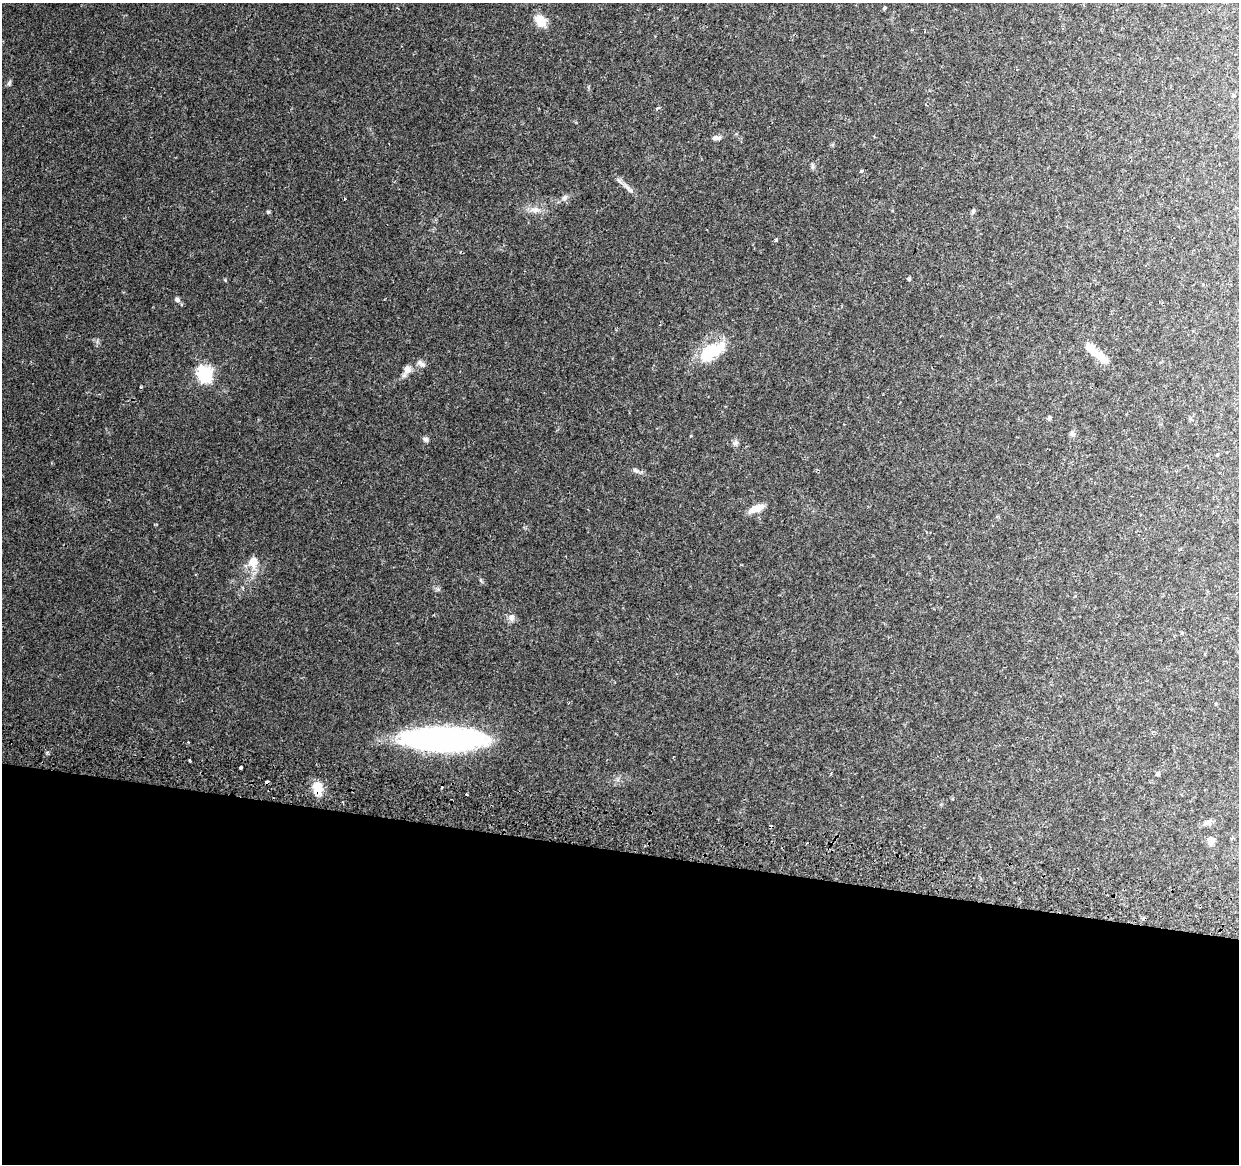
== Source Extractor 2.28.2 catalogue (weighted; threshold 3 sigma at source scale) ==
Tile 14 of 4 x 4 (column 2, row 4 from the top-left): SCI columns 1256-2492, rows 332-1493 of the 4976 x 5248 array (HDU 1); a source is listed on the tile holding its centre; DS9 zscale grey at full resolution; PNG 1241 x 1166 px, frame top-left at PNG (2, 3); no overlay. Shown black and unused: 27% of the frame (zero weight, under 2 of 3 exposures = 3% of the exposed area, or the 3 px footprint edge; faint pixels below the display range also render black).
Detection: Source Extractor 2.28.2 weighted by HDU 2 'WHT'; one run over the whole footprint, this tile lists its part. Background 0.0385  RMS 0.0038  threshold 0.0173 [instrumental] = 3 sigma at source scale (4.5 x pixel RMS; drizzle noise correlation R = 1.50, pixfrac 1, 0.0396/0.0396 arcsec/px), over >= 5 px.
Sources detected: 45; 2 inside a brighter object's white glare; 7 cosmic-ray / hot-pixel residue — not listed; the other 36 listed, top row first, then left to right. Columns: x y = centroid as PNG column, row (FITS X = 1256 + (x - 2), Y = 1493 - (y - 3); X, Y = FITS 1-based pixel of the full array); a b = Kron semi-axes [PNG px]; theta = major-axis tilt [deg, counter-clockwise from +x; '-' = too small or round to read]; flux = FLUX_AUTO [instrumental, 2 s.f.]
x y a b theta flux
885 8 3 3 - 0.75
540 21 14 11 -45 5.4
9 83 7 4 19 0.63
658 108 5 4 - 0.62
716 138 11 5 2 1.4
812 166 9 4 -77 0.68
862 171 3 3 - 0.83
629 189 22 5 -44 2.2
565 198 9 6 40 1.3
535 210 15 7 1 2.7
973 211 8 5 63 0.66
268 212 5 5 - 0.42
775 241 4 3 - 0.89
909 279 5 4 - 0.6
177 300 7 6 - 1
712 351 44 15 29 14
1100 356 28 10 -39 5.3
421 364 13 6 -36 1.5
407 369 11 9 68 2.2
205 374 7 6 - 85
1049 418 6 5 - 0.57
1072 433 7 6 - 0.99
426 439 7 6 - 0.94
735 443 8 5 26 0.97
1217 455 5 3 - 0.31
636 470 9 4 -9 0.96
756 509 21 8 21 4
253 562 16 13 85 4.9
511 618 10 9 - 1.7
443 739 75 20 0 140
190 760 4 2 - 0.4
241 767 4 3 - 1.4
1157 773 6 4 31 0.54
318 788 19 12 -85 5.4
1208 822 10 7 5 1.4
1211 841 9 7 -87 2.1
Overlapping masked pixels (flux is a lower limit): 1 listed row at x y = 318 788
Unlisted compact peaks at least as high as the median listed source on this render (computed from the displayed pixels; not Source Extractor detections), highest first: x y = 225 280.